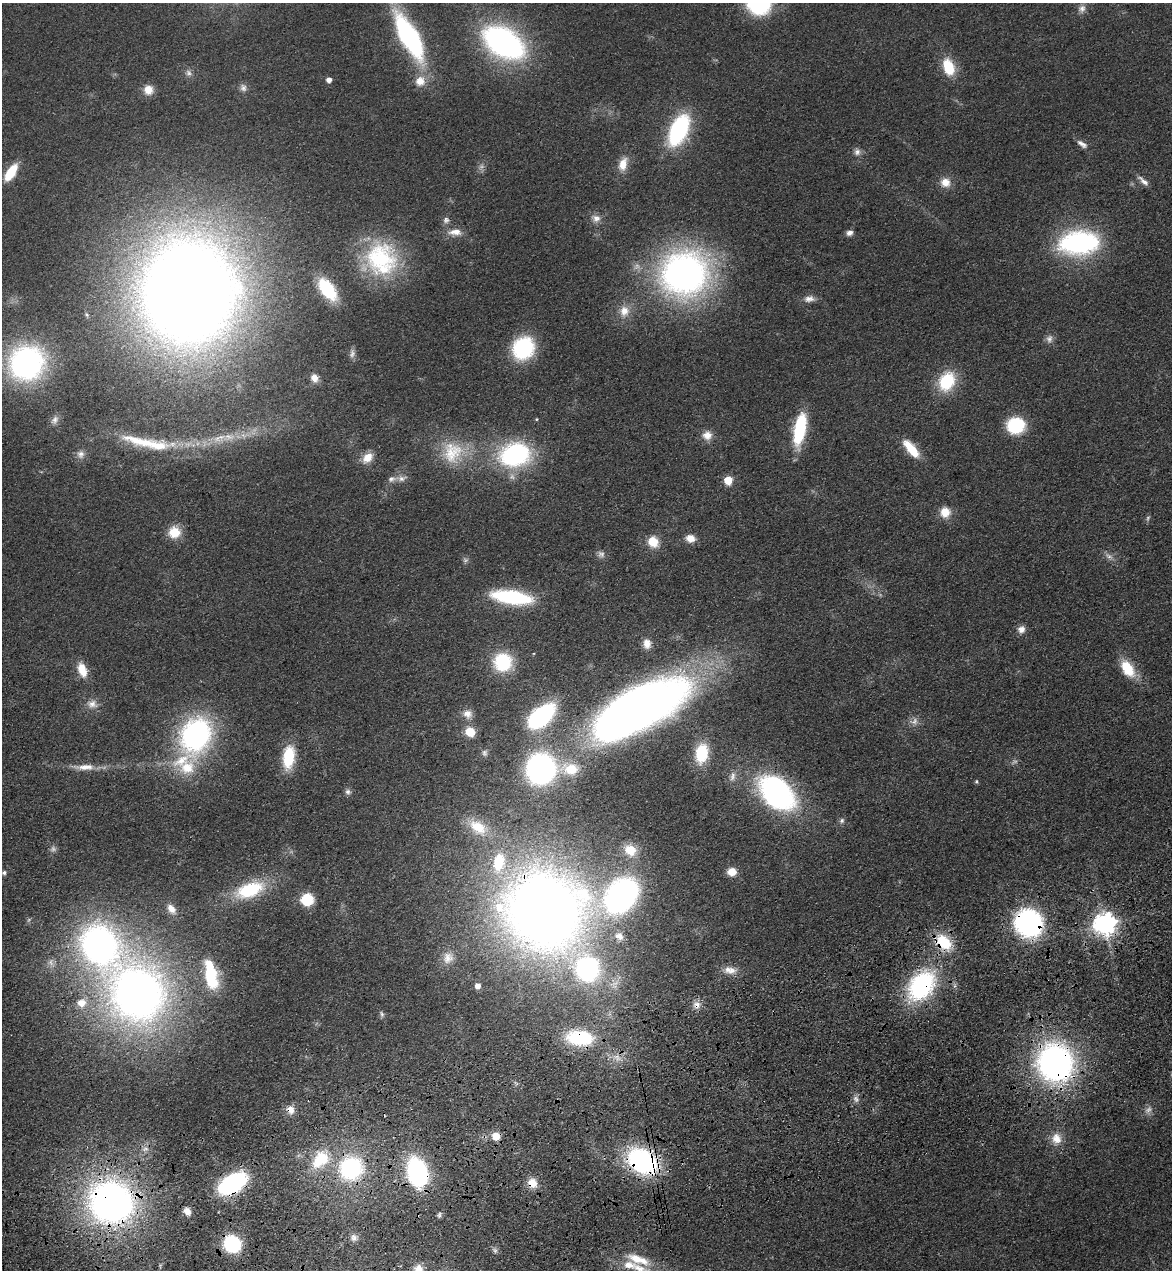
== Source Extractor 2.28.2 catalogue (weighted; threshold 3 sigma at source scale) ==
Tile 7 of 4 x 4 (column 3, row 2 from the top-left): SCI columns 2526-3695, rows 2651-3918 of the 5166 x 5303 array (HDU 1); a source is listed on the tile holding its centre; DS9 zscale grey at full resolution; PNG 1174 x 1272 px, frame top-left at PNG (2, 3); no overlay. Shown black and unused: <1% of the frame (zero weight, under 3 of 4 exposures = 6% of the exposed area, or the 3 px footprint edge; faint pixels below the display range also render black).
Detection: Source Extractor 2.28.2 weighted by HDU 2 'WHT'; one run over the whole footprint, this tile lists its part. Background 0.0693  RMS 0.0071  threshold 0.0318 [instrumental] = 3 sigma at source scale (4.5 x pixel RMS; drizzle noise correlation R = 1.50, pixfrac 1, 0.05/0.05 arcsec/px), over >= 5 px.
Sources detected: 141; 6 too faint to see at this stretch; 1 cosmic-ray / hot-pixel residue — not listed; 8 inside a brighter listed object's ellipse — not listed separately; the other 126 listed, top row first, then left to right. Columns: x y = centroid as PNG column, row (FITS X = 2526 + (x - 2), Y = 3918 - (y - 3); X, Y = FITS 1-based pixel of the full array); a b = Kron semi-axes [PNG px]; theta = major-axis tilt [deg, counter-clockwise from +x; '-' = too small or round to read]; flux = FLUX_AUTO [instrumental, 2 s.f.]
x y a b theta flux
759 3 18 18 - 96
1082 9 12 10 62 4.6
409 37 38 14 -61 160
504 42 34 21 -32 240
948 67 18 11 -69 25
189 73 10 8 -56 3.1
329 80 5 5 - 4.1
420 81 14 13 - 10
243 88 10 9 - 3.2
148 90 11 11 - 8.2
679 130 27 15 65 94
1082 144 15 7 -32 4.2
857 152 9 9 - 3.5
623 164 18 10 74 10
11 172 16 7 57 26
1143 181 18 6 -40 4.6
945 182 13 12 - 8.3
596 218 13 10 -9 5.3
446 220 10 9 - 3
455 232 19 9 2 8
849 233 8 6 12 3.4
1079 243 36 22 5 140
381 259 45 43 -52 88
684 274 40 36 21 350
327 289 21 11 -53 49
188 292 80 70 87 1700
809 299 15 9 4 5
624 311 16 14 85 11
1049 339 12 9 82 3.7
523 348 22 19 52 64
352 353 13 7 87 3.3
27 363 28 26 33 200
314 378 10 9 - 5.7
947 381 22 16 65 36
536 419 4 4 - 0.82
55 420 12 8 57 3.8
1016 425 13 11 9 59
800 429 30 10 79 57
707 435 12 11 - 6.9
219 438 24 10 23 13
143 442 65 13 -13 34
911 449 23 9 -50 20
452 452 33 31 63 37
81 454 10 10 - 3.7
515 454 26 20 14 120
368 458 16 10 45 9.7
401 478 15 8 9 4.7
728 480 5 5 - 26
945 512 13 12 - 10
174 532 14 13 - 15
690 538 11 9 -10 7.3
653 542 12 11 - 15
1109 556 13 7 -33 3.8
511 597 40 13 -8 72
1021 629 10 9 - 4.6
647 644 12 10 -89 6.4
503 662 18 18 - 46
1128 669 22 12 -57 22
82 670 15 9 -70 14
92 704 16 12 -8 6.5
637 708 81 31 28 840
468 714 12 11 - 6.2
541 716 20 11 41 140
914 721 12 10 22 4.7
470 732 8 7 - 18
196 735 38 30 68 160
485 753 9 7 -78 2.4
702 753 21 13 80 28
288 757 22 11 83 33
84 767 29 8 1 11
541 769 21 19 84 220
570 769 24 15 -4 19
732 777 15 7 76 4.3
976 781 5 4 - 1.2
348 792 8 7 - 2.3
777 793 31 21 -43 210
842 821 8 7 - 2.2
478 827 26 16 -38 20
630 850 16 13 -37 15
4 872 5 5 - 2
732 872 9 8 - 8.4
250 890 33 16 20 46
621 895 33 24 46 210
307 899 10 10 - 26
171 909 13 8 -51 6.5
544 910 70 66 -33 940
1028 923 21 19 -50 150
1105 924 8 8 - 620
619 936 12 10 -35 5.7
943 942 21 14 -41 30
99 944 46 37 -56 250
448 958 15 14 - 7.5
51 962 11 8 -88 3.6
587 969 20 18 -66 150
730 970 20 10 -5 7.9
211 978 30 17 -76 38
922 985 24 17 52 130
478 986 5 5 - 4.6
138 993 56 51 -62 500
81 1003 12 11 - 7.7
696 1005 11 11 - 5.5
382 1014 8 5 -78 1.6
580 1038 32 18 -5 51
617 1058 12 8 -53 5.9
1055 1063 34 31 -69 240
516 1083 8 4 -37 1.5
856 1099 10 6 -66 3
290 1110 12 10 -58 6.8
1148 1110 12 8 41 3.9
496 1136 9 8 - 9.1
1056 1139 15 13 -79 10
145 1149 10 6 14 3.1
320 1159 29 19 48 36
642 1161 26 18 -30 150
351 1168 19 18 - 100
417 1172 20 13 -75 160
232 1183 20 11 31 150
532 1183 12 10 -53 9.8
111 1202 39 36 -21 370
187 1211 9 7 -51 5.2
439 1215 8 5 81 1.4
354 1238 9 8 - 3
232 1244 12 11 - 72
495 1250 9 6 -41 2.1
638 1259 56 16 -34 30
419 1269 10 9 - 8.6
Overlapping masked pixels (flux is a lower limit): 16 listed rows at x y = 544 910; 1028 923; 1105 924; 943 942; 922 985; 696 1005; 580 1038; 1055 1063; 290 1110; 642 1161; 351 1168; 417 1172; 232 1183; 532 1183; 111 1202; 232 1244
Isophote crosses this tile's border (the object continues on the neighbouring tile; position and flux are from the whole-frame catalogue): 3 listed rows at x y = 759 3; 638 1259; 419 1269